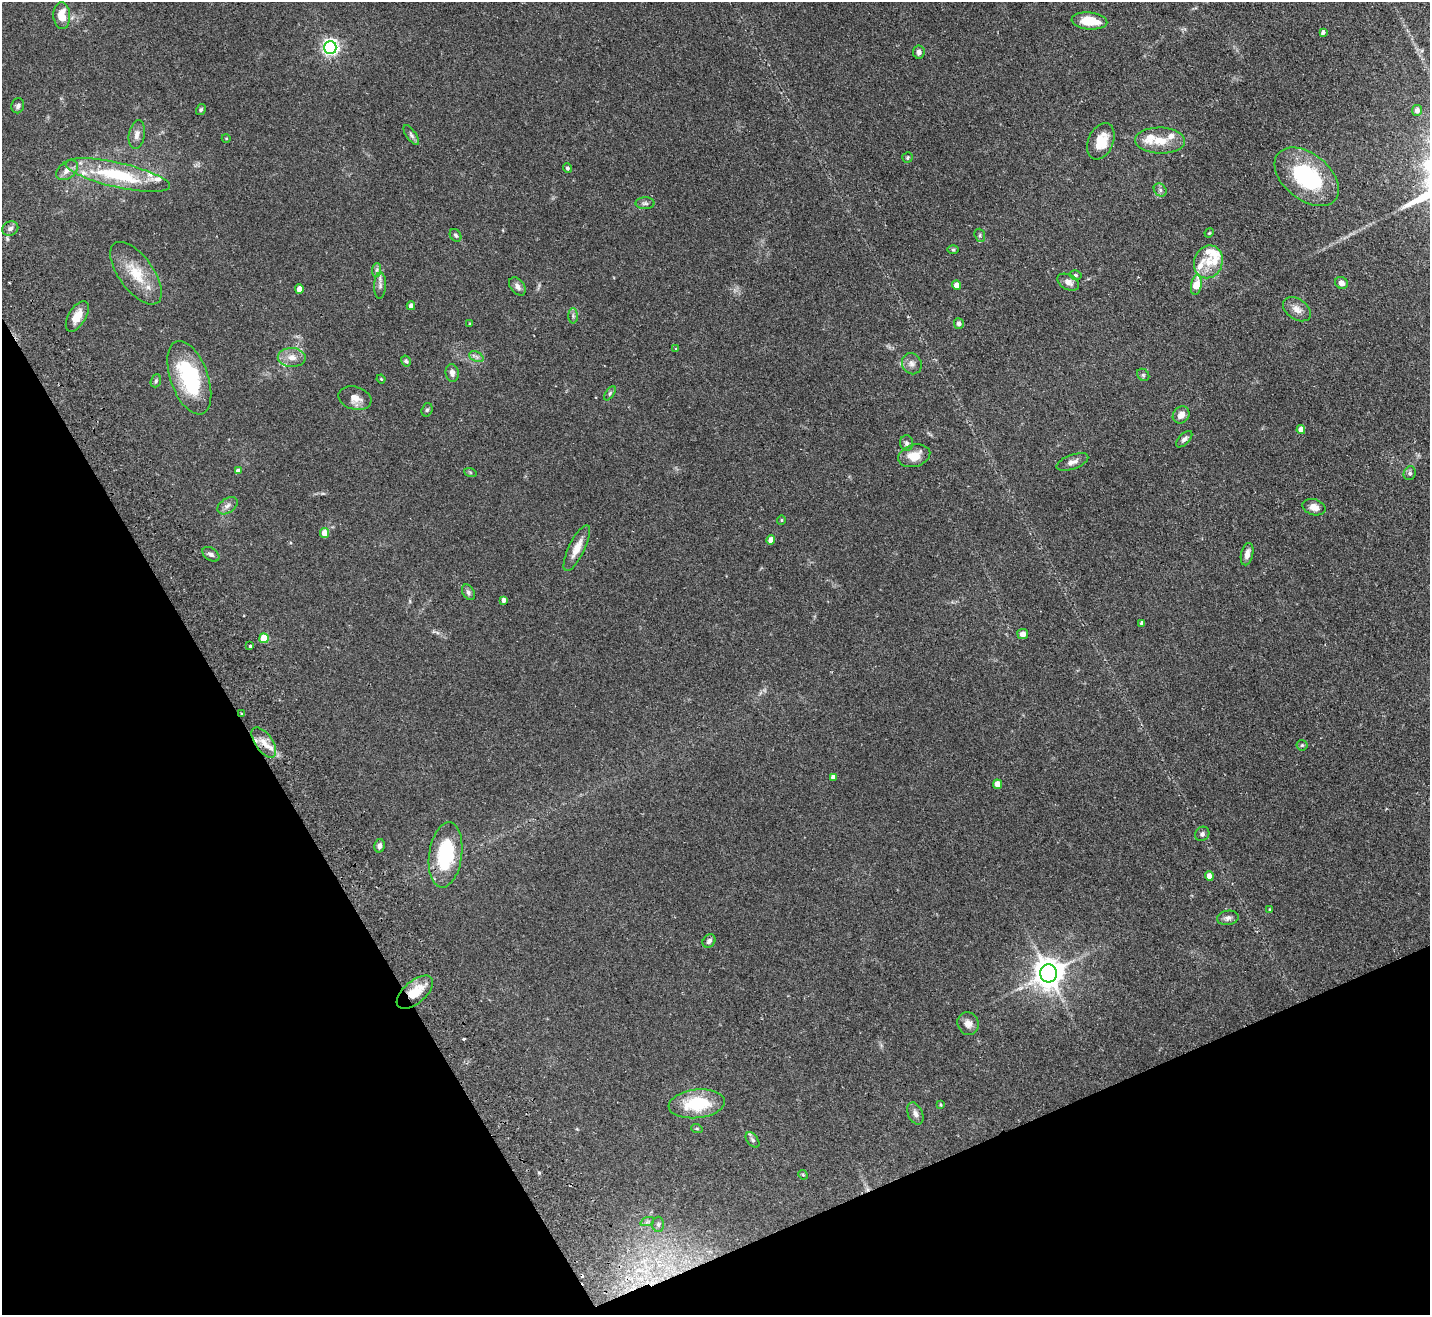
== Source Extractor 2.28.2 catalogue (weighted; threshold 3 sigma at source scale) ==
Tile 14 of 4 x 4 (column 2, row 4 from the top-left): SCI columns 1481-2908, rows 321-1633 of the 5815 x 5758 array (HDU 1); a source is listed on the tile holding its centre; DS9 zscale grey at full resolution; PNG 1432 x 1317 px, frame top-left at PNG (2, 2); each listed source drawn as its Kron ellipse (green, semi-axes under 4 px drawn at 4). Shown black and unused: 24% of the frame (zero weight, under 2 of 3 exposures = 3% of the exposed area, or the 3 px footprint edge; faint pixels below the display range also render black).
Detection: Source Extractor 2.28.2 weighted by HDU 2 'WHT'; one run over the whole footprint, this tile lists its part. Background 0.0802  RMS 0.0065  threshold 0.0291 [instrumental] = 3 sigma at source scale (4.5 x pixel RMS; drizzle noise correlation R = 1.50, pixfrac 1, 0.05/0.05 arcsec/px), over >= 5 px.
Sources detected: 113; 3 cosmic-ray / hot-pixel residue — neither listed nor drawn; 9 inside a brighter listed object's ellipse — not listed separately; the other 101 listed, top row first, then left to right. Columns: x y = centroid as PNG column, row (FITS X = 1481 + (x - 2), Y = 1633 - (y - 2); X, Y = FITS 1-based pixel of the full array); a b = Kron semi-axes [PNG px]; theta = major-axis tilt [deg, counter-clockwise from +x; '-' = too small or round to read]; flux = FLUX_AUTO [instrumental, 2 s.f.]
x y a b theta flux
62 16 13 8 -86 9.6
1089 21 18 8 -6 14
1323 32 4 4 - 1.5
330 47 6 6 - 190
919 52 6 6 - 2.4
18 106 7 6 - 1.5
201 109 6 4 58 0.93
1417 110 5 5 - 2.6
137 135 14 8 80 3.8
411 135 12 5 -55 1.7
226 138 4 3 - 0.46
1101 141 19 12 68 13
1160 141 25 13 -1 12
907 158 5 5 - 0.88
567 168 5 4 - 1.2
67 170 12 8 38 4.2
118 175 53 12 -13 40
1307 177 37 23 -39 56
1160 190 7 6 - 1.3
645 203 9 6 0 1.6
10 228 8 7 - 2.3
1209 233 5 4 - 0.57
456 235 7 5 -55 1.3
980 235 7 5 -72 0.99
953 250 6 4 0 0.73
1208 262 17 14 69 9.7
377 270 7 4 88 1.2
136 273 37 17 -54 18
1075 275 6 4 -15 0.94
1068 282 11 7 -28 3.3
1341 283 6 6 - 3.1
380 285 13 6 88 2.5
957 285 5 4 - 4
1196 285 10 5 80 16
517 286 10 6 -53 2.6
299 289 4 4 - 5.5
411 306 4 4 - 3.1
1297 309 15 10 -34 5.1
77 316 17 8 59 7.2
573 316 7 4 -90 1.3
470 324 3 3 - 0.54
959 324 5 5 - 2.3
676 349 3 3 - 0.78
292 357 14 9 -1 5.7
476 357 7 4 -25 1.5
406 361 5 5 - 0.93
912 364 11 9 -61 3.1
452 373 9 6 -83 2.6
1143 375 7 5 -45 1.2
189 378 38 19 -70 50
381 379 4 3 - 0.49
156 381 7 5 70 1.1
610 393 8 4 55 1
355 398 17 11 -15 5.9
427 410 7 5 71 1.1
1181 415 9 7 49 4.3
1301 429 4 4 - 4.4
1184 439 10 5 46 1.9
906 443 8 6 -87 1.7
914 456 16 11 16 9.7
1072 462 17 7 20 3.4
238 471 4 4 - 2.3
470 472 6 4 -19 0.77
1410 473 7 6 - 1.5
227 506 11 7 35 2.7
1314 507 12 8 -17 4.2
781 520 5 4 - 0.67
325 533 5 4 - 8.8
771 540 4 4 - 5.7
577 548 25 8 64 7.9
211 554 9 6 -34 1.9
1247 554 11 6 77 4.1
468 592 8 5 -59 1.8
504 600 4 4 - 2.7
1142 623 4 3 - 1.5
1023 634 5 5 - 3
264 638 5 5 - 16
250 646 3 3 - 1.6
241 714 3 3 - 1.4
264 743 17 8 -55 6.7
1302 745 5 5 - 0.89
833 777 4 4 - 2.4
997 784 5 4 - 6.9
1202 834 7 6 - 1.5
379 846 7 5 76 1.8
446 855 33 16 82 41
1209 876 4 4 - 4.9
1270 910 4 3 - 0.67
1228 918 11 7 9 2.3
709 941 7 6 - 1.8
1049 973 9 8 - 950
415 992 22 11 40 13
968 1024 11 10 - 4
697 1104 28 14 6 29
941 1105 4 3 - 0.6
915 1114 11 7 -66 2.9
697 1129 6 4 -19 0.79
752 1140 9 5 -52 1.4
803 1175 5 4 - 0.65
647 1222 7 4 19 1.1
658 1224 7 6 - 1.4
Overlapping masked pixels (flux is a lower limit): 3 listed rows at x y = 241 714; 264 743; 415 992